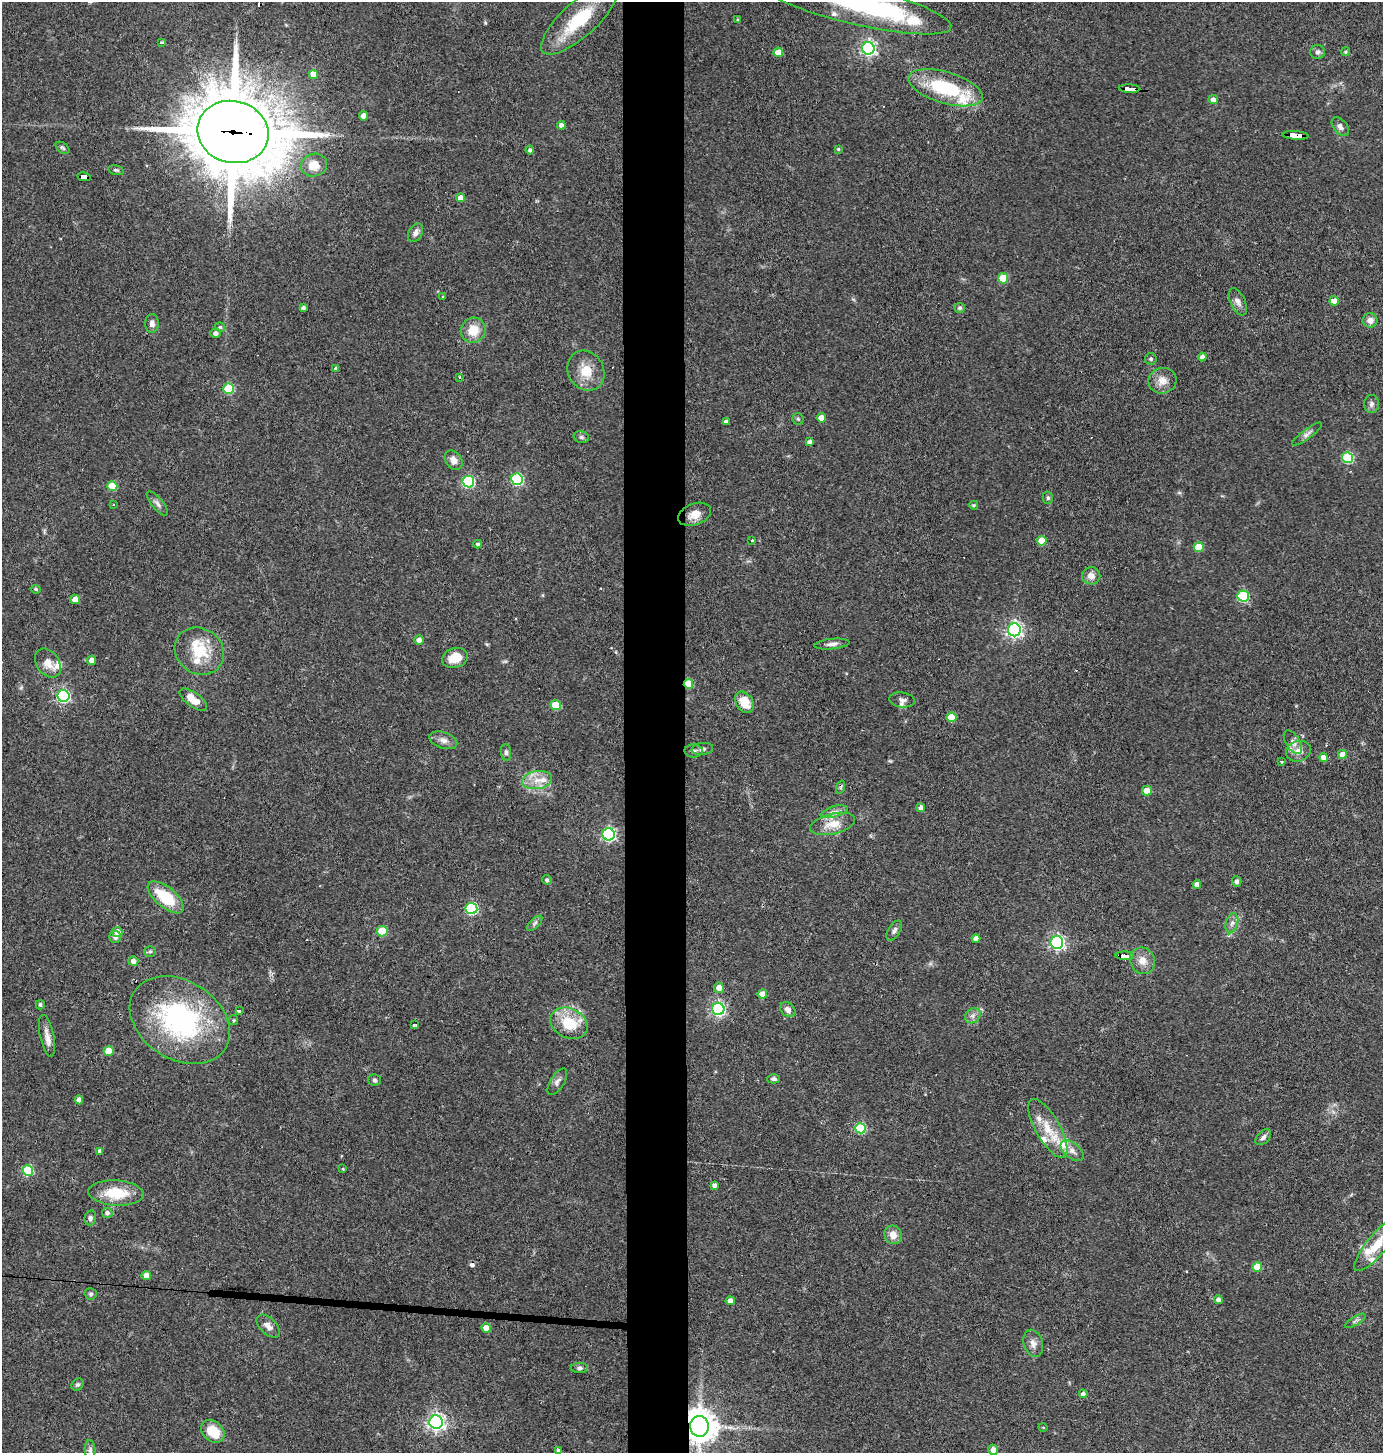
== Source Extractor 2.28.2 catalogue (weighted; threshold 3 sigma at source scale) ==
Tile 5 of 3 x 3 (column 2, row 2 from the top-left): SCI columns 1519-2899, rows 1451-2901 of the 4378 x 4351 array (HDU 1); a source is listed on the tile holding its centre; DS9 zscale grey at full resolution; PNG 1385 x 1455 px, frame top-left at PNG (2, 2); each listed source drawn as its Kron ellipse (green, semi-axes under 4 px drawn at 4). Shown black and unused: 5% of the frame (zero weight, under 3 of 4 exposures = <1% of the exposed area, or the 3 px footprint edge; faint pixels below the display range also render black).
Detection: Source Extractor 2.28.2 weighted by HDU 2 'WHT'; one run over the whole footprint, this tile lists its part. Background 0.0726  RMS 0.0056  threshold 0.0253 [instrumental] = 3 sigma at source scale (4.5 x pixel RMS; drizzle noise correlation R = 1.50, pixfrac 1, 0.05/0.05 arcsec/px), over >= 5 px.
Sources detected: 182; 1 inside a brighter object's white glare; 4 cosmic-ray / hot-pixel residue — neither listed nor drawn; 13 inside a brighter listed object's ellipse — not listed separately; the other 164 listed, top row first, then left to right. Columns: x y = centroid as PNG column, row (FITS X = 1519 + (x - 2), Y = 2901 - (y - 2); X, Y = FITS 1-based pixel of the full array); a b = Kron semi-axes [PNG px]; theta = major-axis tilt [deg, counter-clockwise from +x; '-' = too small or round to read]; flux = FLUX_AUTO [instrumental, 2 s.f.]
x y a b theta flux
856 5 98 19 -13 84
579 20 49 17 42 33
738 20 3 3 - 0.7
161 43 3 3 - 2.8
868 48 6 6 - 150
778 52 4 4 - 6.5
1318 52 7 7 - 1.8
1346 52 4 4 - 0.85
313 74 4 4 - 7.6
945 88 38 15 -16 39
1130 89 10 3 -3 190
1213 100 5 4 - 2.5
364 116 4 4 - 4.6
561 125 4 4 - 2.4
1340 127 11 6 -51 2.3
233 132 36 31 -14 5500
1296 135 13 4 -4 150
63 148 8 4 -37 1
838 149 3 3 - 0.57
530 150 4 4 - 1.4
314 165 13 11 21 9
116 170 8 4 -13 0.99
84 177 7 4 -9 64
460 198 4 4 - 4.4
415 233 10 6 62 2.6
1003 278 5 5 - 17
443 296 4 2 - 0.41
1334 301 4 4 - 7.2
1238 302 14 7 -65 2.9
303 308 4 4 - 1.7
960 308 5 5 - 1.5
1370 320 7 7 - 3.6
152 323 9 7 89 2.4
220 327 5 5 - 0.94
473 330 13 12 - 9.7
216 333 5 4 - 2.3
1202 357 4 4 - 2.1
1151 359 6 5 - 0.98
336 368 4 3 - 0.96
586 371 21 18 -60 12
460 377 3 2 - 0.94
1162 381 14 12 16 5.6
229 389 5 5 - 32
1371 404 9 7 85 1.9
821 418 4 4 - 5.2
798 419 6 5 - 0.9
726 421 4 3 - 1.7
1307 434 18 5 36 2.3
581 437 8 6 -16 1.4
810 442 4 4 - 1.9
1347 458 5 5 - 43
453 460 10 8 -54 3.7
517 479 6 5 - 57
468 482 6 6 - 62
112 486 5 5 - 17
1048 498 6 5 - 1
157 503 15 5 -50 2.2
113 504 3 2 - 0.39
974 505 4 3 - 0.68
694 514 17 10 21 5.6
752 540 3 2 - 0.68
1042 541 5 5 - 12
478 544 4 4 - 1.2
1199 547 5 4 - 12
1091 576 9 8 - 4
36 589 5 4 - 0.84
1243 596 6 5 - 44
75 599 5 4 - 5.3
1014 630 6 6 - 180
419 640 5 4 - 2.6
832 644 18 5 5 2.6
199 651 26 22 -35 20
455 658 13 9 17 9.5
92 660 4 4 - 4.6
48 663 16 11 -54 5.7
688 684 5 5 - 20
63 696 6 6 - 90
193 700 16 7 -36 7.3
902 700 13 7 -7 2.4
745 702 11 8 -56 9.8
556 705 5 5 - 18
951 717 5 5 - 15
443 740 14 8 -19 3.3
1293 742 13 7 -57 2.8
702 749 11 6 7 1.8
694 751 9 6 0 1.9
1298 751 13 10 18 4.6
506 752 8 5 -83 1.4
1342 754 4 4 - 6.7
1323 758 4 4 - 4.3
1281 761 3 3 - 1.1
537 780 15 9 10 6.6
841 787 7 4 71 0.91
1147 791 5 5 - 8
921 808 4 4 - 2.6
834 812 14 5 16 2.9
833 824 23 10 13 9.1
609 834 6 6 - 100
547 880 5 4 - 1.2
1237 881 5 4 - 1.8
1197 884 4 4 - 3.3
166 897 22 10 -40 24
471 908 6 5 - 61
535 923 9 4 45 1.4
1232 923 10 6 74 2.4
894 930 11 6 59 2
382 931 5 5 - 21
117 932 5 5 - 4.6
115 937 6 6 - 1.9
976 939 4 4 - 3.1
1057 942 6 6 - 150
150 951 6 5 - 0.93
1125 956 9 4 -2 230
133 961 5 5 - 2.8
1142 961 14 12 -59 5.4
719 988 5 5 - 4.5
762 994 5 4 - 5.9
40 1005 4 4 - 1.1
718 1009 6 6 - 120
788 1010 8 6 -38 2.9
239 1011 3 3 - 1.1
973 1016 8 7 - 2.2
180 1020 54 39 -32 97
234 1020 5 4 - 0.69
569 1023 19 14 -25 18
414 1025 4 3 - 1.5
47 1036 21 7 -78 4.4
109 1051 5 5 - 11
774 1079 6 4 0 1.2
375 1080 6 5 - 1.1
557 1082 15 7 58 2.4
79 1100 4 4 - 3
861 1128 5 5 - 35
1048 1128 33 12 -60 14
1263 1137 9 6 45 1.9
100 1151 4 4 - 1.9
1072 1151 13 7 -38 3.4
343 1169 4 3 - 0.44
28 1171 5 5 - 32
714 1185 4 4 - 2
116 1193 28 12 -3 19
107 1213 5 5 - 1.7
90 1218 7 5 75 1.6
893 1235 9 8 - 5
1377 1245 33 10 51 14
1257 1267 5 5 - 15
146 1275 5 4 - 6.4
91 1294 6 5 - 1.1
1218 1299 4 4 - 2
730 1301 4 4 - 3.4
1355 1321 11 3 31 1.2
268 1326 14 8 -44 3.8
486 1328 5 4 - 6.9
1033 1343 14 9 -74 3.5
579 1368 9 5 1 1.3
77 1384 7 5 42 1.1
1083 1394 4 4 - 1.7
436 1422 7 6 - 220
699 1426 10 9 - 940
1043 1427 4 3 - 0.38
213 1431 13 9 -42 14
90 1450 9 5 -86 1.5
558 1450 3 3 - 0.75
993 1450 5 5 - 3.9
Overlapping masked pixels (flux is a lower limit): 7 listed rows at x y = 1130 89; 233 132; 1296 135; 84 177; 688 684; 1125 956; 699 1426
Isophote crosses this tile's border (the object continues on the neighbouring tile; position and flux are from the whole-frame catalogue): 2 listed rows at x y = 856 5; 1377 1245